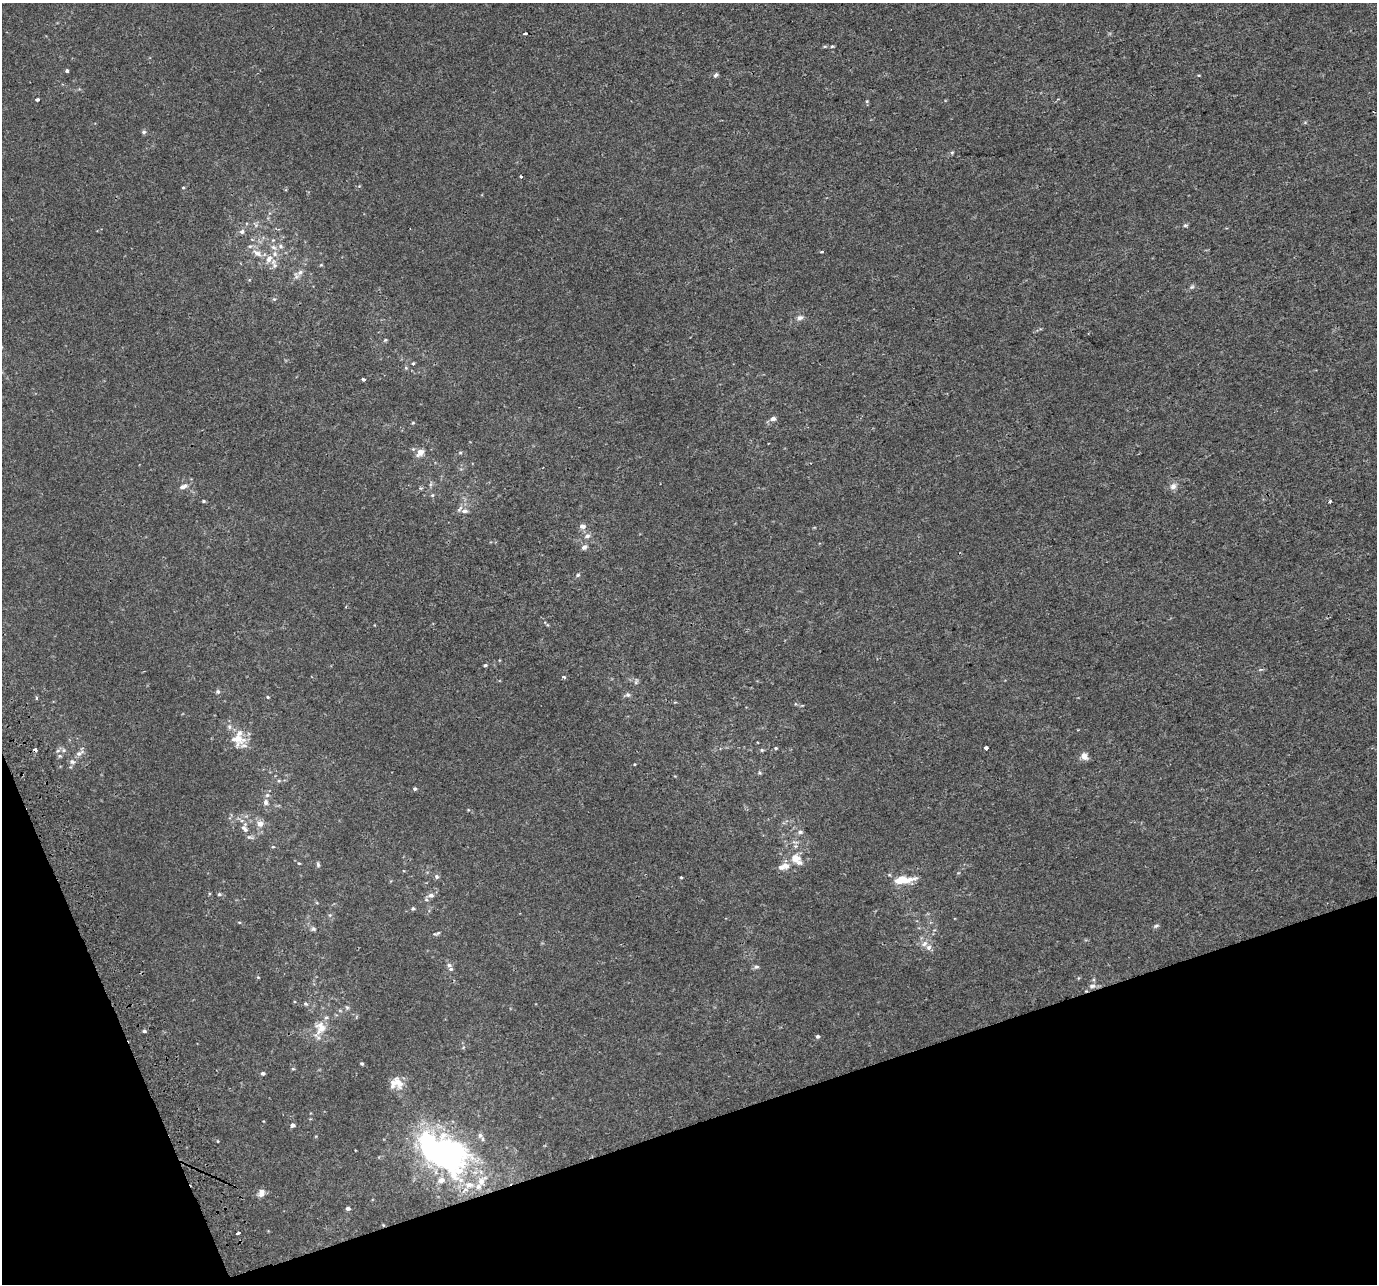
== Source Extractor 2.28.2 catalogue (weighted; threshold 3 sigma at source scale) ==
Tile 14 of 4 x 4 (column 2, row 4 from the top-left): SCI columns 1416-2790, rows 145-1426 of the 5579 x 5364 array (HDU 1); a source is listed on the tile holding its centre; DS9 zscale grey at full resolution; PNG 1379 x 1286 px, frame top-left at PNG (2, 3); no overlay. Shown black and unused: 16% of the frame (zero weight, under 2 of 3 exposures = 2% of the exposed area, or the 3 px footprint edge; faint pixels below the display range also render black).
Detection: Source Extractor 2.28.2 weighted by HDU 2 'WHT'; one run over the whole footprint, this tile lists its part. Background 0.0011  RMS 0.0028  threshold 0.0127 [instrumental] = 3 sigma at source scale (4.5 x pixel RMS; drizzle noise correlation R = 1.50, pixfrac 1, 0.0396/0.0396 arcsec/px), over >= 5 px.
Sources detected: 121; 1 inside a brighter object's white glare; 1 cosmic-ray / hot-pixel residue — not listed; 15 inside a brighter listed object's ellipse — not listed separately; the other 104 listed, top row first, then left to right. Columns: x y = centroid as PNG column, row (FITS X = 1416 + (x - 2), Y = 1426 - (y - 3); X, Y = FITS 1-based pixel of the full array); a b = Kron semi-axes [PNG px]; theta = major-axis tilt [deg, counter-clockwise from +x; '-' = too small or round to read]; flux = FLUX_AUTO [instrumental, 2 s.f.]
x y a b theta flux
525 33 4 3 - 1.1
832 46 4 4 - 0.35
67 71 4 3 - 1.4
716 75 7 5 51 0.51
1199 75 4 3 - 0.22
37 100 4 3 - 0.62
867 101 5 4 - 0.29
144 132 5 5 - 0.56
952 152 6 4 1 0.35
521 176 3 3 - 0.35
183 187 4 3 - 0.26
1185 225 7 3 8 0.4
242 232 7 6 - 0.84
273 240 5 4 - 0.33
273 247 8 6 -16 1
822 252 5 3 - 0.3
257 253 12 7 -31 1.9
269 259 12 7 62 2.1
274 265 10 6 -54 1.2
321 265 5 4 - 0.28
300 272 9 7 39 1.2
1192 287 7 5 21 0.55
274 299 6 5 - 0.4
800 317 9 7 11 1
385 340 5 4 - 0.36
413 363 4 3 - 0.3
363 379 4 3 - 0.55
773 419 7 6 - 0.94
413 423 5 3 - 0.26
413 449 5 5 - 0.37
420 453 11 7 44 1.8
460 453 6 4 1 0.35
183 486 12 6 22 1.2
1173 486 9 8 - 1.3
432 495 6 5 - 0.37
203 501 5 4 - 0.37
1330 501 3 3 - 0.52
464 511 9 7 0 1.3
582 526 7 6 - 1.4
587 536 8 6 25 1.1
584 547 8 6 35 0.93
578 575 6 5 - 0.45
485 665 5 4 - 0.37
564 677 4 3 - 0.59
636 682 6 4 18 0.46
218 692 5 5 - 0.55
628 695 7 6 - 0.72
268 697 4 4 - 0.29
37 698 3 3 - 0.62
238 738 19 13 -19 4.9
776 748 5 4 - 0.36
986 748 3 3 - 2
64 750 6 6 - 0.67
762 750 5 4 - 0.36
79 753 12 7 27 1.2
60 756 5 5 - 0.45
1084 756 9 7 -33 1.8
72 762 8 6 -11 0.87
634 764 4 2 - 0.19
760 773 5 5 - 0.36
415 789 4 4 - 0.46
266 802 8 6 -88 0.99
260 824 9 8 - 1.8
245 828 17 10 -78 2.6
800 832 7 5 10 0.68
273 847 5 3 - 0.24
795 858 14 12 9 3.4
299 863 5 3 - 0.23
318 865 7 4 -72 0.52
781 867 7 6 - 1.3
437 877 6 6 - 0.6
681 877 4 3 - 0.25
910 879 22 10 10 3.1
219 894 6 5 - 0.46
431 895 8 6 4 1.2
413 908 5 4 - 0.48
330 915 5 4 - 0.36
239 922 5 3 - 0.26
1156 926 7 4 22 0.52
313 929 7 6 - 0.59
437 933 10 4 20 0.54
924 944 11 7 34 1.4
449 965 7 6 - 0.79
756 967 7 5 0 0.68
258 977 4 4 - 0.26
1092 986 10 7 4 1.1
305 1004 6 5 - 0.45
347 1007 6 5 - 0.45
321 1028 25 15 62 5.5
144 1031 5 4 - 0.48
817 1036 5 4 - 0.48
362 1064 4 4 - 0.43
293 1069 5 3 - 0.3
263 1073 5 4 - 0.61
399 1082 18 10 -60 3
292 1125 5 5 - 0.95
480 1135 8 7 - 0.92
218 1141 5 3 - 0.21
439 1154 58 31 -16 89
478 1186 9 8 - 1.4
261 1193 10 7 70 1.6
348 1208 5 4 - 0.72
383 1225 5 4 - 0.27
238 1233 4 3 - 0.84
Overlapping masked pixels (flux is a lower limit): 1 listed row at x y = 383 1225